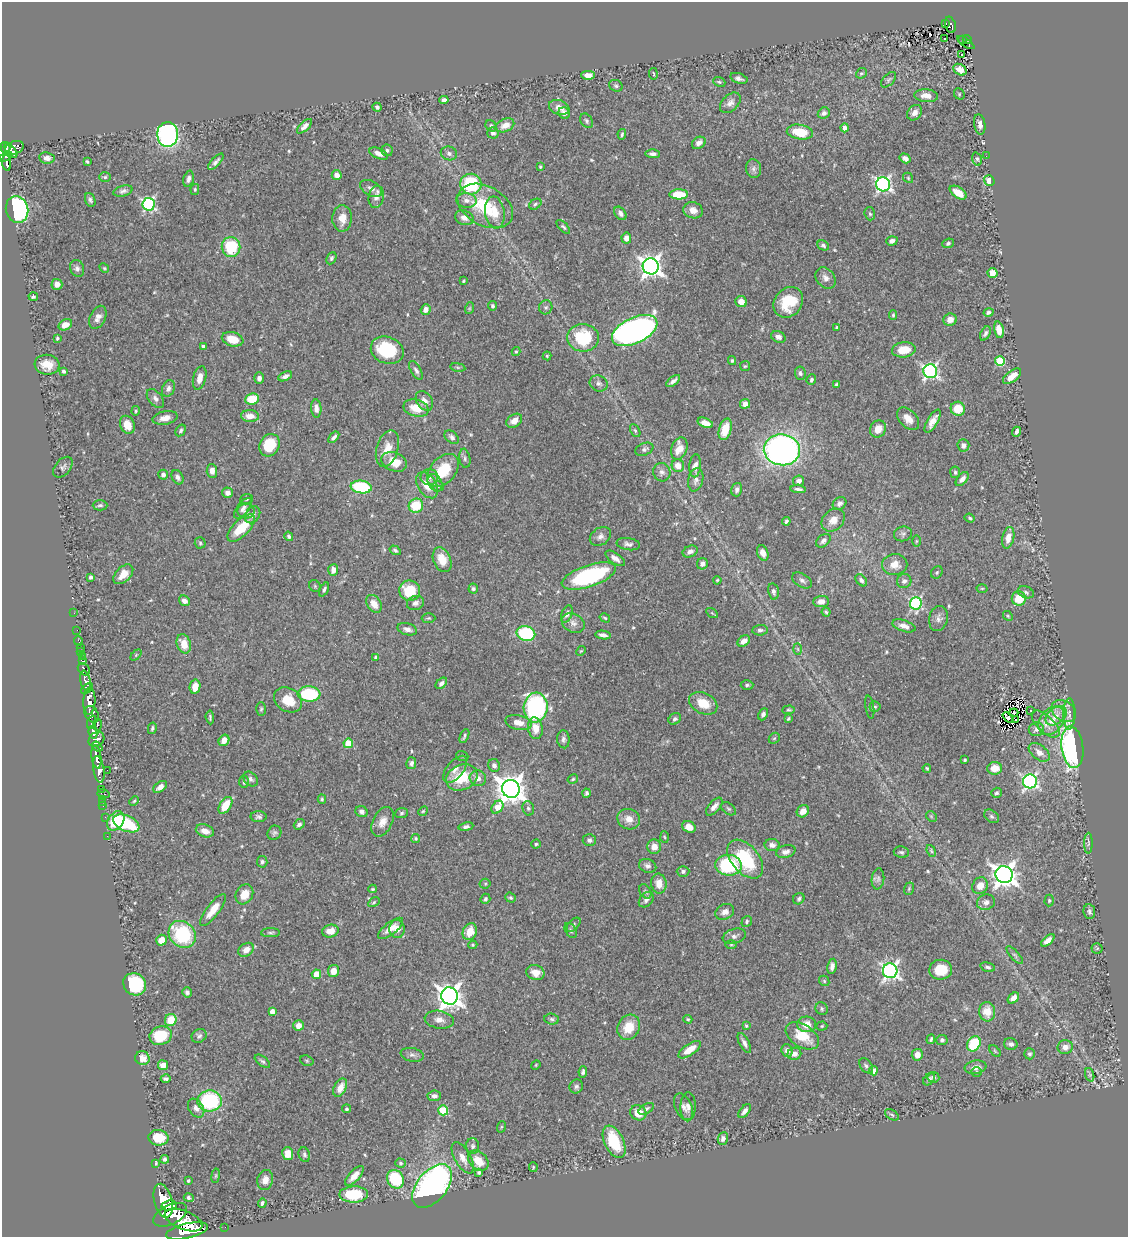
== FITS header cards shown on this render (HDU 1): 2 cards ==
NAXIS1  =                 1126
NAXIS2  =                 1235

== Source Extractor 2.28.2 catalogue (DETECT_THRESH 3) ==
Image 1126 x 1235 px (HDU 1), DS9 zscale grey, 1 PNG px = 1 image px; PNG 1130 x 1239 px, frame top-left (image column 1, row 1235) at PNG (2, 2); each listed source drawn as its Kron ellipse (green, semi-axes under 4 px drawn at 4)
Background 0.443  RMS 0.018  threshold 0.0533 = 3 sigma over >= 5 px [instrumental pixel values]
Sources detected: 550; of the 550, the 500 brightest by FLUX_AUTO listed and drawn (50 fainter detections omitted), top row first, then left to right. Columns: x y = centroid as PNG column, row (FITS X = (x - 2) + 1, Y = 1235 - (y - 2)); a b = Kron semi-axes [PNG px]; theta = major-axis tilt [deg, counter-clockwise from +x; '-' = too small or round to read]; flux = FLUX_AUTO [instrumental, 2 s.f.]
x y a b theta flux
946 23 3 2 - 12
950 25 8 5 -74 73
945 39 3 2 - 2.5
963 39 3 3 - 14
967 40 5 3 - 50
966 43 10 4 -34 45
962 55 2 2 - 2
960 70 7 5 -33 8.5
861 73 6 4 39 1.9
653 74 6 3 -81 1.3
588 75 6 4 1 8.7
739 78 9 5 -17 3.8
889 80 9 5 47 2.5
719 82 6 4 -21 1.9
616 86 7 5 -26 2.4
959 94 6 5 - 1.6
926 96 12 6 -5 11
444 100 5 4 - 4.3
730 103 12 8 44 6.1
377 107 5 4 - 2.4
559 107 10 7 -20 9.1
564 113 6 5 - 5.8
824 113 6 5 - 5
915 113 8 6 48 7
587 121 8 5 -59 2.6
980 124 10 5 -80 5.5
505 125 9 6 24 10
304 126 9 4 44 5.4
491 126 6 5 - 2.9
845 128 4 4 - 7.4
800 132 13 7 -9 34
493 133 6 5 - 4.8
168 134 12 10 -87 280
622 134 5 3 - 2
699 143 7 5 34 6.5
6 147 5 5 - 300
14 148 9 6 20 230
10 150 9 4 -48 220
387 150 6 5 - 2.6
449 153 8 7 - 4
379 154 10 5 -24 6.2
653 154 7 4 -2 3.9
986 156 2 2 - 1.6
6 157 7 3 27 110
47 158 8 5 -7 6.1
905 158 6 4 -32 4.9
977 159 7 4 -75 2.5
87 162 4 2 - 1.6
216 162 10 4 47 3.9
7 163 8 4 -84 120
540 167 3 3 - 2
754 169 9 7 -81 4.3
337 175 5 5 - 8.5
105 177 6 5 - 2.1
908 178 5 4 - 1.6
189 179 8 5 75 4.7
989 181 5 5 - 20
471 184 10 10 - 91
883 184 7 7 - 310
371 188 12 7 -29 6.7
195 189 5 4 - 1.7
123 191 10 5 15 3.8
958 193 9 5 -34 15
679 194 9 5 1 33
376 197 11 7 79 6.1
90 200 7 5 -68 2.8
466 200 10 7 -8 6.3
149 204 6 6 - 190
535 204 6 5 - 2.3
485 206 29 19 -28 67
17 209 13 11 -74 340
693 210 10 8 -17 8.8
495 212 16 9 -82 18
620 213 7 5 -52 4.2
870 214 7 5 -73 2.4
342 218 13 9 87 14
464 218 9 7 -22 7.7
563 227 8 4 -45 2.3
626 238 5 5 - 8.8
892 241 6 4 18 4.7
948 243 6 4 23 2.3
823 245 6 4 -26 2.5
231 247 10 9 - 54
331 258 6 4 63 2.2
651 266 8 8 - 780
104 268 5 4 - 1.4
77 269 8 7 - 4.2
992 273 5 5 - 14
826 278 12 9 -51 7.3
463 281 3 2 - 1.3
57 284 5 5 - 8.7
33 297 5 3 - 2.3
741 302 6 5 - 11
788 302 16 13 50 36
492 306 4 4 - 2.3
546 307 7 6 - 2.9
470 308 6 4 71 1.4
426 310 5 5 - 6.7
988 312 5 4 - 2.7
893 315 5 3 - 1.8
98 317 12 7 65 8.2
950 320 6 6 - 10
65 325 7 5 27 9.4
837 328 4 3 - 2.7
635 330 24 13 26 530
999 330 8 5 -77 11
985 333 8 5 62 3.3
778 337 7 5 -23 5.1
57 338 4 3 - 1.9
583 338 16 13 -4 67
233 339 11 7 -13 21
203 347 4 3 - 5.4
387 350 17 13 -21 67
904 350 12 7 7 22
516 352 4 4 - 1.4
547 356 4 4 - 1.5
732 360 4 3 - 1.7
1000 361 5 5 - 69
47 365 12 10 -7 16
745 366 5 5 - 1.6
458 367 7 4 -8 1.8
416 370 10 5 -60 3.7
64 371 4 3 - 2.6
930 371 7 7 - 310
800 373 7 5 -83 3
285 376 7 4 26 5
1012 376 11 5 37 13
200 378 12 6 76 11
259 378 5 5 - 5
811 380 5 4 - 2.9
673 381 8 4 37 4.3
599 383 9 7 -25 4.4
837 384 4 3 - 2.2
168 388 9 6 67 4.5
155 399 11 6 -51 5.4
252 399 7 5 9 30
424 401 10 7 -56 9
745 404 5 4 - 6.9
316 408 9 5 -87 6.5
416 408 13 8 -13 22
958 409 7 7 - 22
136 411 5 3 - 1.8
250 416 9 6 -3 11
165 418 13 6 11 9.9
908 419 13 8 -46 11
514 421 8 6 36 9
933 421 13 5 59 9.3
705 423 8 4 -21 10
127 425 9 7 -67 15
725 429 11 6 74 27
878 429 9 7 56 13
181 430 6 4 58 2.4
635 431 7 4 -62 2.3
1016 432 5 3 - 3.7
334 437 7 4 48 3.6
452 437 8 5 -42 4
270 445 11 9 62 37
963 445 6 6 - 4.4
387 449 19 11 74 17
644 449 9 6 22 3.3
679 449 12 7 71 16
782 450 18 15 -7 480
465 458 10 5 -80 3.1
394 462 13 9 -21 22
678 466 6 6 - 9.8
695 466 11 5 85 6.7
63 467 12 7 50 4.1
212 471 7 5 -86 6.8
443 471 19 12 49 41
662 472 9 8 - 5
955 472 6 5 - 2.4
163 475 5 4 - 4
177 477 7 5 -60 4.1
429 477 9 8 - 5.4
962 479 8 5 50 6.4
696 480 12 7 77 6
799 481 6 5 - 6.1
435 483 9 6 -61 5
427 485 14 9 -57 17
438 486 6 5 - 2
361 487 10 6 -7 94
798 489 8 3 -4 2.8
737 490 7 5 74 4
228 493 5 5 - 5.5
246 499 6 5 - 1.7
839 504 7 6 - 3.8
100 505 7 5 1 3
416 506 7 7 - 38
243 508 12 6 51 4.8
246 511 8 7 - 4.7
252 515 9 7 55 5.8
970 518 5 4 - 1.9
833 520 13 10 43 12
786 521 4 3 - 2.6
241 528 18 8 45 34
903 534 9 7 14 3.5
289 536 5 4 - 2.5
600 536 11 8 36 6.3
1008 538 11 6 77 10
823 541 8 5 40 4.8
916 541 6 4 89 1.4
200 543 5 5 - 1.9
628 544 12 6 -8 4.8
395 550 6 4 -32 2.4
690 551 8 5 22 5.4
763 553 8 5 -68 8.8
615 558 11 5 -34 6.4
442 560 13 8 -67 20
702 564 5 5 - 4.7
895 564 13 10 8 13
333 570 6 5 - 7
937 572 7 5 58 2.1
123 574 12 7 45 13
589 576 28 10 19 150
90 577 4 3 - 2.5
717 580 4 3 - 1.3
802 580 11 6 -32 4.2
861 580 7 4 -48 3.3
904 581 7 7 - 4.1
315 586 6 5 - 1.9
982 588 5 3 - 1.4
324 589 8 4 64 2.9
473 589 5 5 - 2.7
410 591 10 10 - 44
773 591 8 5 -78 4.1
1026 592 8 5 -23 3
1019 598 7 7 - 26
184 601 6 5 - 5.9
821 601 8 5 4 8.5
415 603 9 7 22 4.8
916 603 6 6 - 170
374 604 10 6 -57 13
826 612 4 4 - 1.8
74 613 2 2 - 3.2
712 613 6 4 -33 1.5
567 614 9 5 67 4.1
1008 616 5 4 - 1.6
429 618 7 5 1 1.9
605 618 5 3 - 1.4
938 618 12 9 77 6.4
573 623 12 9 -28 6.5
904 626 12 5 -18 7.8
407 629 10 6 -16 5.5
77 630 2 2 - 4.6
760 630 8 5 4 3.2
526 633 9 7 -14 92
603 635 8 4 -10 4.4
79 641 5 2 - 6.6
744 641 7 5 36 8.7
184 644 10 7 -72 17
80 647 2 2 - 4.7
798 649 6 4 -88 1.5
581 651 5 4 - 1.3
80 652 4 3 - 26
136 655 6 4 46 1.7
83 656 3 2 - 3.7
376 657 4 3 - 2.5
83 661 4 3 - 65
84 669 7 5 -45 120
85 681 10 5 -79 470
441 683 6 4 43 4
747 685 6 5 - 2.2
195 687 7 5 79 15
87 689 7 4 37 230
309 694 11 7 -4 85
288 700 15 11 -33 25
89 701 14 6 87 1000
703 703 15 10 -26 24
536 707 15 12 83 180
870 707 11 3 -81 2.3
875 707 5 5 - 1.9
261 709 7 5 87 1.9
789 710 6 4 5 1.9
1030 711 3 3 - 2.1
1064 711 13 10 -34 11
1014 713 4 2 - 2.9
92 714 9 6 -59 460
763 714 6 4 62 3.6
1069 714 15 6 89 5.3
1056 716 12 8 38 10
210 717 7 3 -85 2.2
1008 717 6 4 -42 2.3
675 719 7 5 38 3
788 719 4 3 - 1.7
1016 720 2 2 - 1.5
1052 721 16 11 50 18
92 722 7 4 70 190
518 723 13 7 -13 11
1046 724 17 8 -44 11
98 725 6 3 -86 110
152 728 6 3 78 1.9
535 728 11 7 -80 14
1036 729 7 6 - 4.5
93 732 7 4 -83 360
464 736 7 3 66 2.5
774 738 6 5 - 1.7
96 739 8 7 - 300
563 739 9 6 -85 3.8
224 740 6 5 - 8.9
348 743 4 4 - 38
97 747 6 3 -39 130
1072 747 21 11 -83 280
1039 752 12 7 -37 9.6
462 756 6 4 -21 1.8
96 757 12 4 -82 570
965 760 3 3 - 1.7
411 763 6 5 - 3.8
494 765 6 5 - 4.5
927 768 4 3 - 1.5
995 768 7 6 - 18
99 769 13 5 -81 640
455 769 16 8 52 8.6
107 770 2 2 - 5.5
462 777 16 12 26 43
478 778 8 7 - 7
251 779 8 6 -46 3.7
573 779 5 4 - 1.9
1030 781 7 7 - 270
244 782 6 5 - 2.9
160 787 8 5 38 6.5
101 789 3 2 - 9.8
511 789 9 8 - 1600
587 793 4 4 - 2.6
996 793 5 5 - 2.8
103 794 6 3 -15 25
102 799 2 2 - 5.3
322 799 5 4 - 1.8
134 801 5 4 - 1.6
102 802 3 2 - 3.1
225 805 9 5 57 28
103 806 2 2 - 4.5
497 807 7 5 52 18
714 807 11 5 48 6
528 808 7 5 -74 2.8
729 809 8 5 -38 2.4
423 811 5 4 - 1.4
803 811 6 5 - 9.9
362 812 6 5 - 4.3
402 813 6 5 - 2.3
931 816 6 4 -45 1.7
992 816 8 5 -38 2.7
105 817 2 2 - 8.1
259 817 8 5 -2 3.3
629 819 11 10 - 12
116 821 10 7 55 47
382 822 16 9 64 12
126 823 14 8 -24 82
299 824 6 4 38 3.8
466 827 7 4 9 3.1
689 827 7 5 -30 11
205 831 9 6 -18 11
274 833 7 6 - 3.1
107 836 2 2 - 5.2
664 837 6 4 -86 1.4
416 838 4 4 - 1.7
589 840 6 6 - 3.8
1088 843 10 4 90 2.9
536 844 4 4 - 1.7
772 845 7 6 - 5.6
654 847 7 7 - 9.6
931 851 6 4 -68 1.7
786 852 10 6 16 5.6
901 852 7 5 -9 2.5
745 859 22 13 -50 76
262 862 6 5 - 2.7
728 865 13 10 -5 100
648 866 9 7 -17 4.2
683 871 6 5 - 3
1004 875 9 8 - 1100
878 879 10 6 83 4.1
659 883 10 7 -82 13
485 884 5 5 - 1.7
980 886 8 7 - 13
373 889 4 3 - 1.3
909 889 6 4 71 1.8
645 891 8 5 -59 2.4
244 894 10 8 60 18
511 898 5 4 - 2
485 899 5 5 - 2.5
799 899 6 5 - 2.8
646 900 9 6 49 5.2
1049 900 6 4 89 1.9
374 902 6 4 31 1.7
986 902 9 7 19 5.4
213 910 19 6 52 17
725 912 10 7 29 7.1
1089 912 7 5 -83 3.2
747 922 6 4 55 2.3
574 925 8 5 46 2.6
391 928 15 6 38 11
397 929 9 7 -85 11
571 930 8 5 -60 2.8
330 931 8 6 13 13
470 932 8 7 - 19
270 933 9 4 0 2.6
182 934 14 12 -44 88
734 936 12 7 16 4.8
161 940 5 5 - 14
1048 940 8 4 40 6.4
731 944 6 4 1 1.5
473 945 4 3 - 1.3
1097 948 5 5 - 1.8
246 950 8 6 35 9.5
1015 955 11 4 -48 2.8
832 966 8 4 79 4.6
988 967 8 4 -14 2.7
941 970 11 10 - 31
333 971 6 5 - 13
890 971 7 7 - 390
535 972 9 7 -15 12
316 974 4 4 - 32
824 981 6 4 -48 1.6
135 984 12 10 -38 110
187 992 5 4 - 3.2
450 996 8 8 - 1000
1013 998 6 4 43 9.2
822 1009 6 5 - 2.2
272 1011 4 4 - 8.9
987 1012 9 8 - 19
552 1019 7 5 -4 2.8
688 1019 4 3 - 1.5
171 1020 6 5 - 25
439 1020 14 9 -9 8.8
807 1024 9 8 - 13
298 1026 5 5 - 12
746 1026 3 3 - 1.5
822 1026 5 4 - 1.5
629 1027 13 11 63 26
161 1036 11 9 19 40
199 1036 8 6 38 3.5
802 1036 18 11 -32 32
931 1039 5 3 - 2.1
942 1040 5 5 - 3.1
744 1043 11 5 -62 5.2
974 1044 8 6 59 51
1011 1044 7 5 -15 4.6
1065 1047 7 7 - 7
690 1050 13 5 34 18
787 1051 6 5 - 5.8
995 1051 7 4 -46 1.7
794 1054 7 6 - 5.9
1030 1054 5 5 - 2.2
412 1055 11 6 -11 4.3
917 1055 6 5 - 9.6
142 1058 7 6 - 8.5
262 1061 9 4 -37 2.8
307 1061 7 5 -19 1.8
163 1065 5 5 - 12
536 1065 5 4 - 1.3
866 1066 8 5 -50 3.1
976 1067 11 6 9 8.5
873 1071 4 4 - 16
583 1072 6 4 82 3.2
976 1072 5 5 - 1.9
1090 1075 7 4 -72 2.2
933 1077 6 5 - 3.5
166 1079 5 3 - 2.7
929 1079 7 5 52 2.7
576 1086 7 6 - 3
340 1088 10 6 62 14
434 1096 7 5 6 4.4
210 1101 12 10 3 120
683 1107 14 8 -64 6.4
688 1107 14 7 88 6.8
196 1108 10 7 -57 6.2
346 1109 4 4 - 2.1
646 1109 8 4 32 3.1
443 1110 5 5 - 65
745 1111 8 4 51 4.6
638 1113 8 7 - 20
892 1115 7 4 -31 2.2
501 1127 6 4 71 1.3
158 1138 10 7 -8 26
723 1138 6 5 - 4.5
614 1142 17 9 -64 53
473 1146 8 6 -89 3.4
288 1154 6 5 - 13
304 1155 7 5 -70 2.9
463 1158 17 8 -60 11
165 1159 4 3 - 2.8
478 1161 11 8 -43 21
156 1163 4 2 - 1.6
401 1163 5 4 - 2
533 1167 5 3 - 1.3
479 1172 3 3 - 2
216 1176 7 3 81 1.3
354 1176 12 5 47 11
396 1179 10 8 -59 62
265 1180 10 7 73 8.8
188 1181 3 3 - 2.1
432 1186 25 15 51 360
354 1194 14 8 1 46
189 1198 5 3 - 2.8
163 1201 17 9 -75 2000
262 1203 5 3 - 2.5
169 1206 8 5 8 580
170 1215 18 9 26 2000
183 1220 20 9 -22 2100
225 1227 2 2 - 2.9
187 1231 21 7 13 1900
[50 fainter detections neither listed nor drawn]